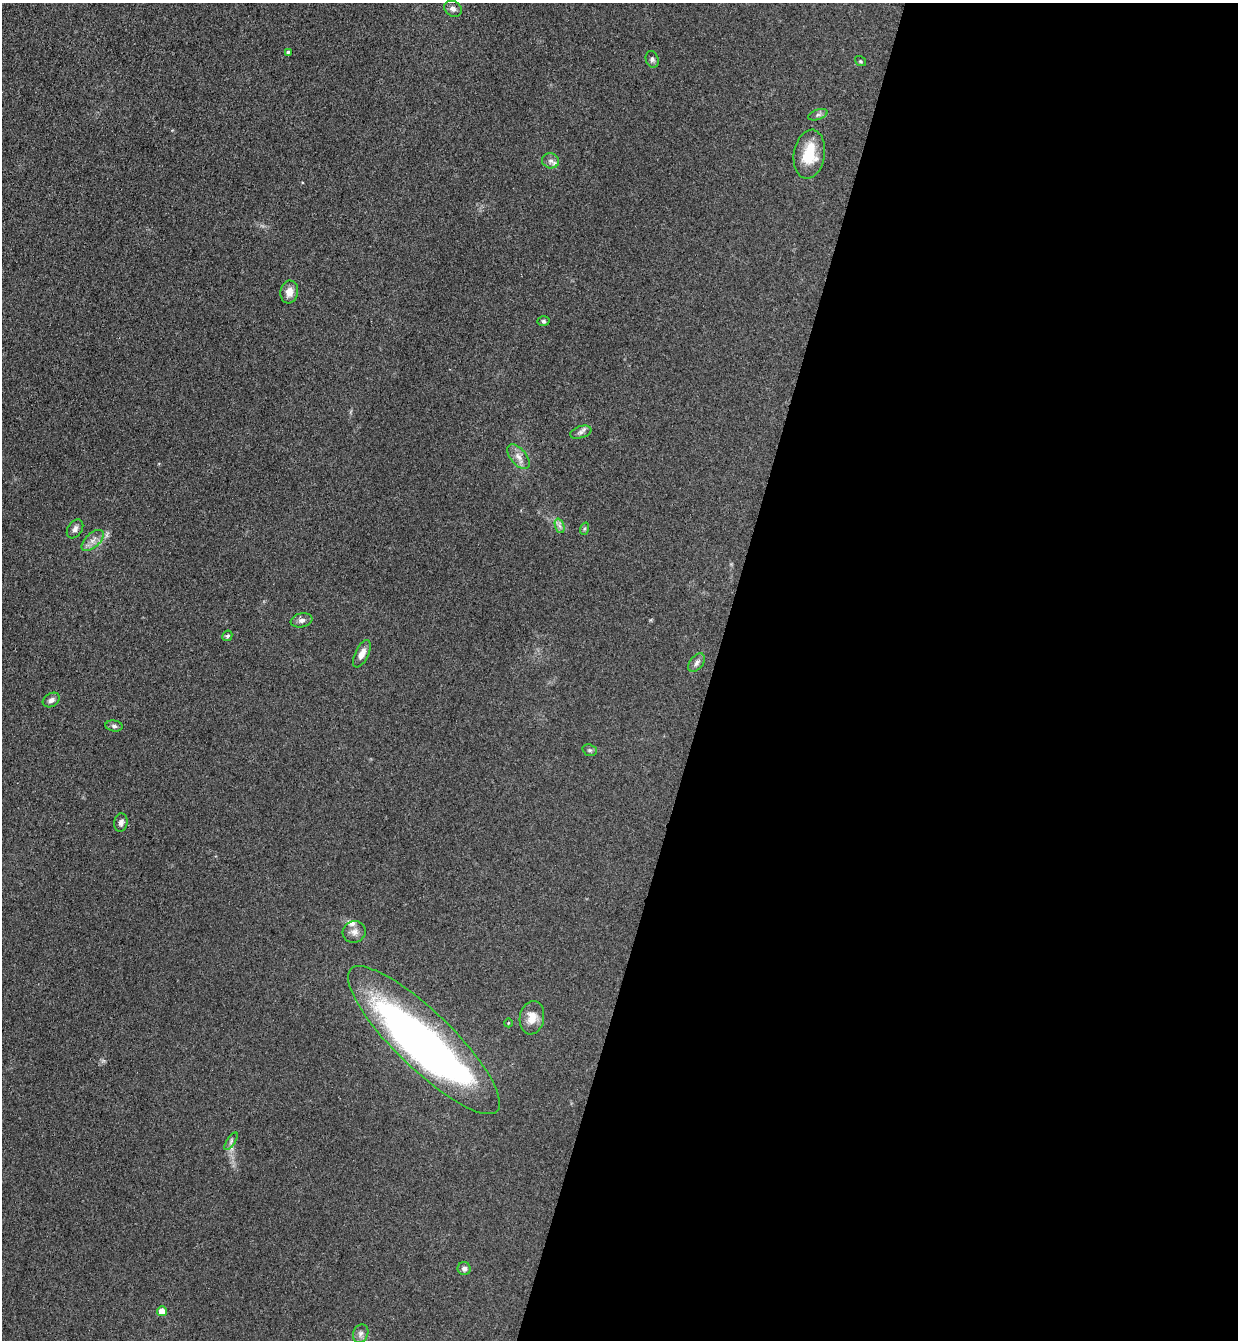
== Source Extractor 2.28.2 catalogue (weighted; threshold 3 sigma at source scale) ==
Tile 12 of 4 x 4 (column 4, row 3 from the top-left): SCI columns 3895-5130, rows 1361-2698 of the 5447 x 5397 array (HDU 1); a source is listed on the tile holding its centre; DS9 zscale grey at full resolution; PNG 1240 x 1342 px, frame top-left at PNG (2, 3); each listed source drawn as its Kron ellipse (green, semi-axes under 4 px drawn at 4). Shown black and unused: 43% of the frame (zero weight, under 3 of 4 exposures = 5% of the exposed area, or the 3 px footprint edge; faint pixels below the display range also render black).
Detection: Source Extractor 2.28.2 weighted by HDU 2 'WHT'; one run over the whole footprint, this tile lists its part. Background 0.0996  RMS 0.0071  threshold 0.0317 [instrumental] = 3 sigma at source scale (4.5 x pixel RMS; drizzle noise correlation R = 1.50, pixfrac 1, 0.05/0.05 arcsec/px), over >= 5 px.
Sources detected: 33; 1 inside a brighter object's white glare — neither listed nor drawn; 1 inside a brighter listed object's ellipse — not listed separately; the other 31 listed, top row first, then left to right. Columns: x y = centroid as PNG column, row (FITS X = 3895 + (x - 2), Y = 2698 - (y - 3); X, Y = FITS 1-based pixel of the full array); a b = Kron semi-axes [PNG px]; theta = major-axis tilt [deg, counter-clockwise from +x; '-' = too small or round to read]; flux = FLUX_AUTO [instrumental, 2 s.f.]
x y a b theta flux
453 9 9 7 -32 2.5
288 52 3 3 - 1.1
652 59 8 6 -71 1.7
860 61 6 4 -36 0.89
818 115 10 5 18 2
809 154 24 15 81 21
551 161 8 7 - 3.1
289 292 11 9 81 6.4
544 321 6 4 -3 1.2
581 432 11 6 19 2.4
518 457 15 8 -50 4.9
560 526 7 4 -70 2
75 529 10 7 55 2.9
584 529 6 4 71 1.1
93 540 13 7 42 4.7
302 620 11 7 11 2.9
227 636 5 4 - 1.4
362 654 15 6 64 5.1
697 663 10 6 52 2.7
51 700 9 6 31 2.6
114 726 8 5 -8 1.9
590 750 7 5 -19 1.3
121 823 9 6 83 2.4
354 932 12 10 16 4.5
532 1018 17 12 80 9.3
508 1023 4 3 - 0.54
424 1040 102 28 -44 400
231 1141 10 4 57 1.8
464 1269 6 6 - 2.5
162 1311 5 5 - 8.3
361 1334 9 7 64 2.9